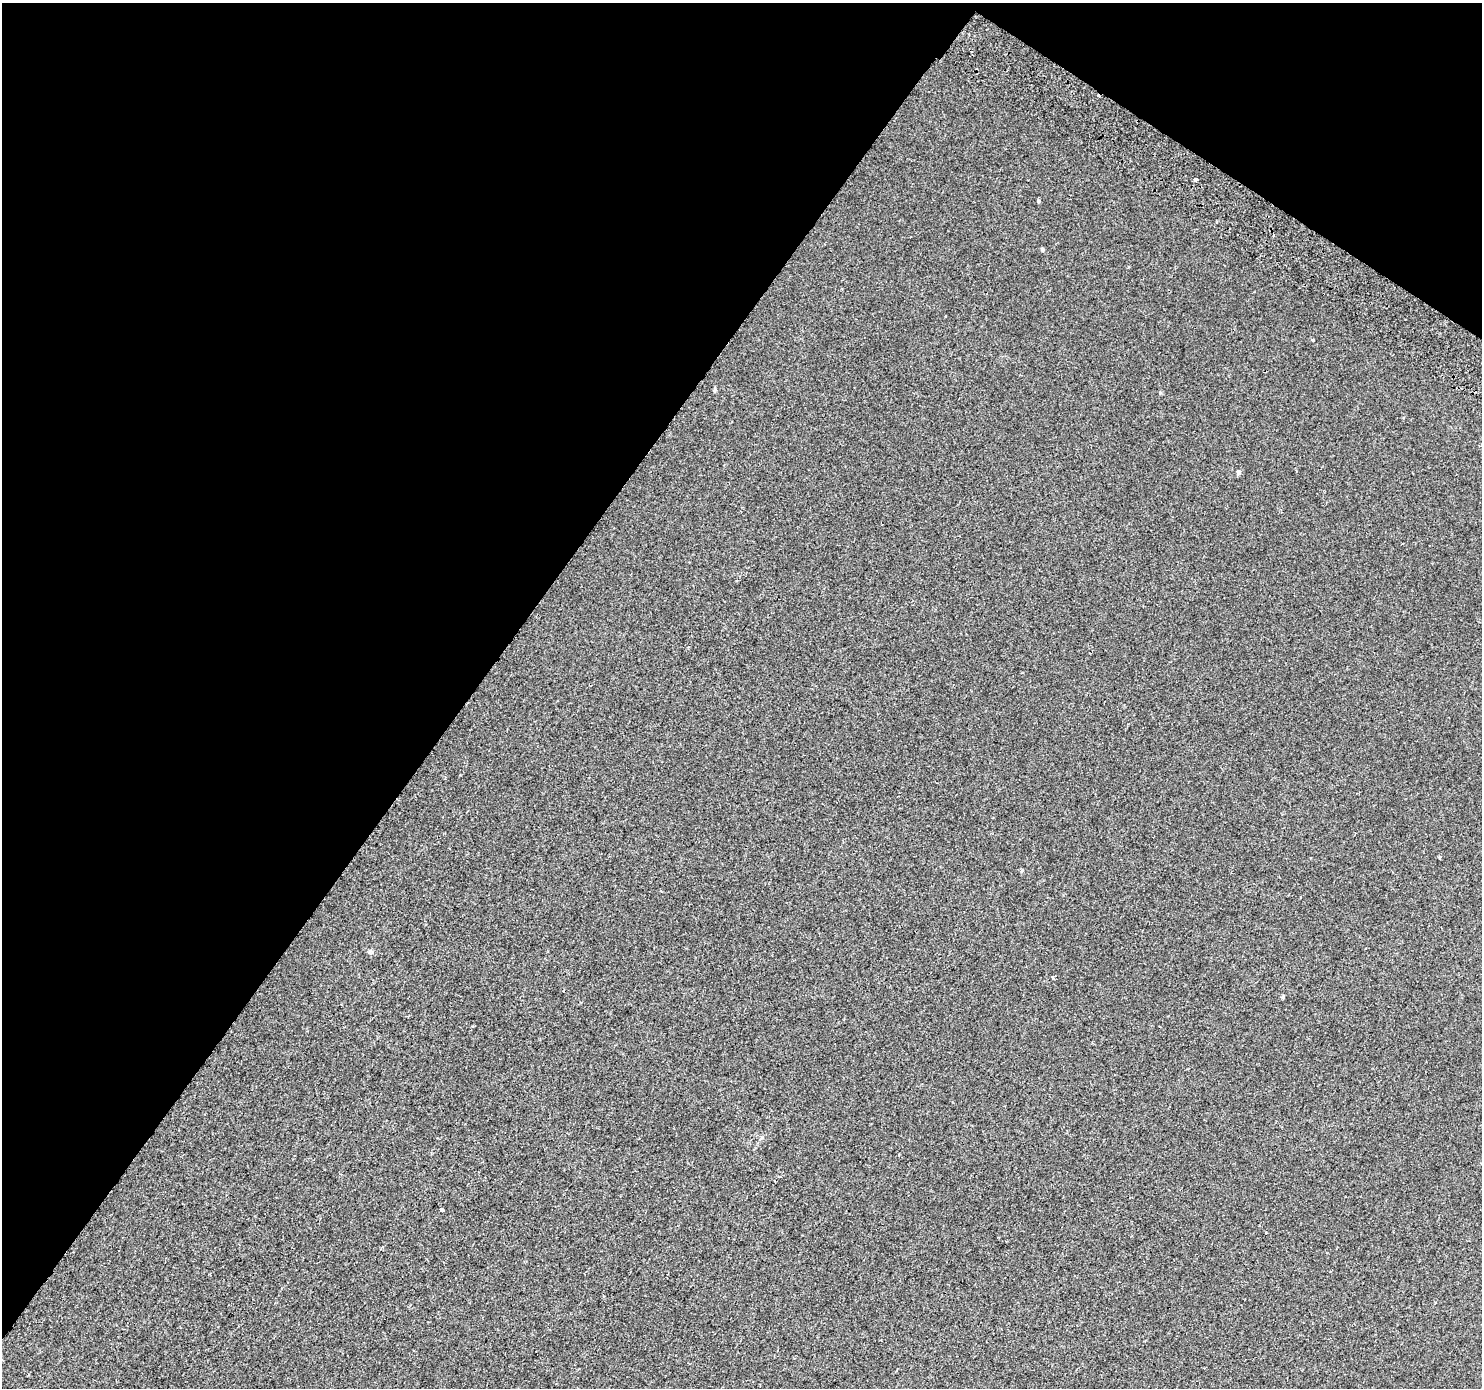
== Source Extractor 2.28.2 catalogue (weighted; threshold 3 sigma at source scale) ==
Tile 2 of 4 x 4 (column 2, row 1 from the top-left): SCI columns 1523-3002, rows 4459-5844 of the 5998 x 6079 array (HDU 1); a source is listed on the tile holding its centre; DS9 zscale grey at full resolution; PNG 1484 x 1390 px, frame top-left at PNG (2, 3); no overlay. Shown black and unused: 36% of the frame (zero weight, under 2 of 3 exposures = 3% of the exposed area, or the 3 px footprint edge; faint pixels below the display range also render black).
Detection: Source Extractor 2.28.2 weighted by HDU 2 'WHT'; one run over the whole footprint, this tile lists its part. Background 2.48e-04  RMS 0.0039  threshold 0.0176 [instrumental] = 3 sigma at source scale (4.5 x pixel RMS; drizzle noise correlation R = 1.50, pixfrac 1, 0.0396/0.0396 arcsec/px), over >= 5 px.
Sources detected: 12; all 12 listed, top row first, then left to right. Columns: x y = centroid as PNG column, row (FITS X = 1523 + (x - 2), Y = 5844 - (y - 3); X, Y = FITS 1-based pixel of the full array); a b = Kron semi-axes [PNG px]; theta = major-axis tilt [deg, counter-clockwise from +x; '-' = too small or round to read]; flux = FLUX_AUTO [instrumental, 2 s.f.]
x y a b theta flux
1195 179 4 3 - 1.8
1038 201 5 3 - 0.43
1274 235 3 3 - 1.4
1042 249 6 3 -72 0.43
1313 340 3 3 - 0.5
715 389 6 3 72 0.47
1238 472 7 5 47 0.74
1440 857 4 3 - 0.51
1283 997 5 3 - 0.43
441 1210 4 3 - 5.2
1266 1233 3 2 - 0.34
1436 1302 3 3 - 1